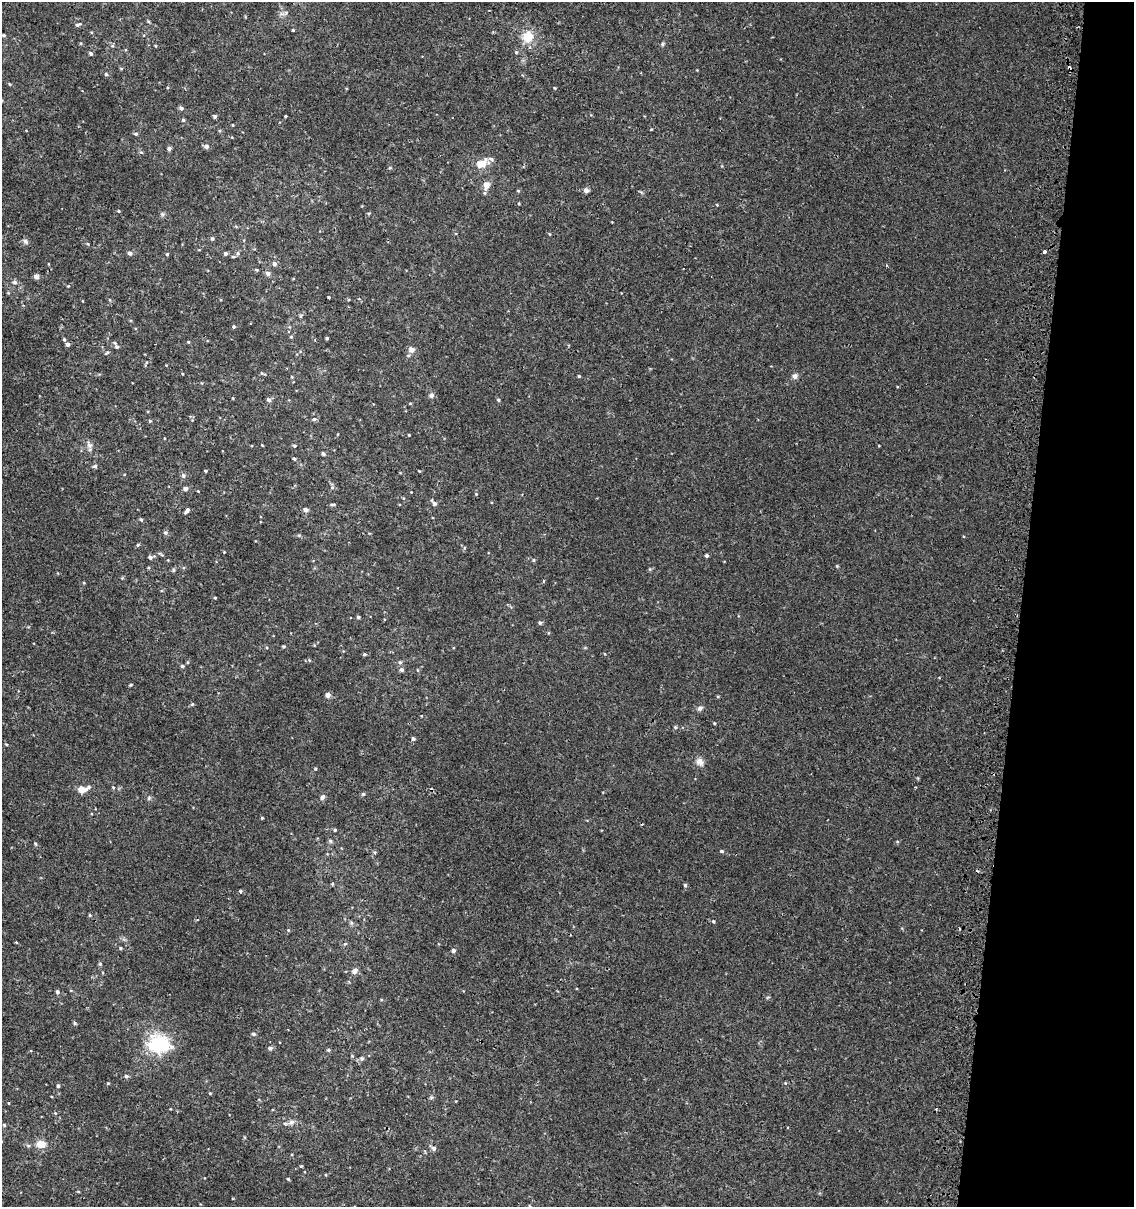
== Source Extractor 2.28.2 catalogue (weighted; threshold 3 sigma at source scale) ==
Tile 8 of 4 x 4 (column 4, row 2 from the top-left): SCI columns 3661-4792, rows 2448-3652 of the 5119 x 4893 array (HDU 1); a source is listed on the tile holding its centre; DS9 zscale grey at full resolution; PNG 1136 x 1209 px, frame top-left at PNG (2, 2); no overlay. Shown black and unused: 10% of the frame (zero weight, under 2 of 3 exposures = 3% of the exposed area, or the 3 px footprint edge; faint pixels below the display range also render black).
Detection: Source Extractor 2.28.2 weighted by HDU 2 'WHT'; one run over the whole footprint, this tile lists its part. Background 0.00112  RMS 0.0027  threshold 0.0119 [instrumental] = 3 sigma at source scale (4.5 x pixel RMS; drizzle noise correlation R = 1.50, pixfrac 1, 0.0396/0.0396 arcsec/px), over >= 5 px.
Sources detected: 151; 3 cosmic-ray / hot-pixel residue — not listed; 2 inside a brighter listed object's ellipse — not listed separately; the other 146 listed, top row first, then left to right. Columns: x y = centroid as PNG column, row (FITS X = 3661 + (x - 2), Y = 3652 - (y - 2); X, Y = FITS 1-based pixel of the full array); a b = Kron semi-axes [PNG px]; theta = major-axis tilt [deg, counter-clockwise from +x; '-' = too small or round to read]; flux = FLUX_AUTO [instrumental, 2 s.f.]
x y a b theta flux
286 12 6 4 0 0.51
78 25 8 4 22 0.47
293 30 3 3 - 0.27
4 35 4 3 - 0.34
528 37 15 14 - 4.3
662 44 6 5 - 0.39
516 52 4 4 - 0.35
91 54 5 4 - 0.5
106 74 4 4 - 0.37
181 108 5 4 - 0.64
215 116 4 4 - 0.53
285 116 3 3 - 0.47
183 120 4 4 - 0.34
233 125 4 2 - 0.17
651 129 3 3 - 0.2
136 134 5 4 - 0.36
206 146 5 5 - 0.92
169 148 4 4 - 0.75
491 159 8 5 -17 0.54
482 164 10 7 30 3.9
486 185 8 6 77 2.4
586 190 5 4 - 1.2
518 191 4 4 - 0.27
519 203 4 3 - 0.23
717 205 4 3 - 0.2
119 211 4 4 - 0.23
162 214 6 4 -72 0.39
549 234 5 3 - 0.22
212 239 5 4 - 0.44
25 241 8 6 -46 0.64
88 244 5 3 - 0.24
1044 251 3 3 - 1.3
130 253 5 5 - 0.69
225 253 4 4 - 0.59
238 253 6 6 - 0.52
167 254 4 4 - 0.26
274 264 6 5 - 0.86
886 265 4 2 - 0.28
268 273 6 5 - 0.97
36 277 4 4 - 1.6
14 282 6 6 - 0.61
329 297 3 2 - 0.25
359 299 4 4 - 0.27
301 316 6 4 -71 0.32
234 327 5 4 - 0.33
291 337 4 4 - 0.28
327 338 3 3 - 0.36
64 339 4 4 - 0.33
188 342 4 3 - 0.25
68 345 5 4 - 0.67
117 346 8 6 -55 0.59
411 350 7 7 - 1.4
107 353 6 3 28 0.3
262 373 7 4 -9 0.34
579 376 4 3 - 0.3
795 376 8 7 - 0.83
431 395 7 6 - 0.62
233 398 4 3 - 0.18
268 400 5 5 - 0.84
498 400 5 4 - 0.37
410 403 4 3 - 0.21
314 419 6 5 - 0.47
150 421 4 4 - 0.28
409 435 3 2 - 0.22
89 445 10 7 -62 0.91
294 446 5 5 - 0.35
323 454 5 4 - 0.36
294 459 4 3 - 0.4
95 466 6 4 14 0.45
206 471 4 3 - 0.27
183 476 6 6 - 0.64
185 489 4 4 - 0.97
198 491 3 3 - 0.14
476 494 4 4 - 0.21
434 503 7 4 -47 0.85
333 504 8 3 0 0.34
187 510 5 3 - 2.1
306 510 5 4 - 1.1
141 520 5 4 - 0.34
165 532 5 5 - 0.46
299 535 6 4 18 0.28
138 545 5 4 - 0.31
224 552 3 3 - 0.16
707 555 4 4 - 0.52
150 557 5 5 - 0.63
534 560 4 4 - 0.34
174 570 6 4 -90 0.35
215 598 3 3 - 0.23
358 617 4 3 - 0.42
540 623 5 4 - 0.46
284 646 5 3 - 0.32
364 654 5 4 - 0.34
400 662 6 5 - 0.46
182 666 5 4 - 0.37
401 669 6 6 - 0.51
131 685 5 3 - 0.27
328 695 6 6 - 0.85
192 704 5 4 - 0.3
700 708 8 6 36 0.66
714 723 4 3 - 0.25
675 727 5 4 - 0.32
413 739 4 4 - 0.56
6 744 4 3 - 0.24
700 762 12 9 -54 1.4
315 769 4 4 - 0.26
113 787 5 3 - 0.2
82 789 10 8 5 2.2
363 794 5 5 - 0.36
322 797 8 6 69 0.71
149 798 6 4 71 0.33
262 818 4 3 - 0.25
335 830 4 4 - 0.29
330 841 6 4 -89 0.38
35 844 5 4 - 0.3
722 851 5 4 - 0.4
375 852 6 4 -90 0.31
332 884 4 4 - 0.25
685 885 5 5 - 0.34
240 891 3 3 - 0.73
90 915 4 4 - 0.3
713 921 4 4 - 0.34
16 942 3 2 - 0.22
120 948 5 4 - 0.32
453 950 4 4 - 0.76
100 964 5 5 - 0.3
354 971 7 6 - 1.1
57 992 5 4 - 0.64
75 1023 5 4 - 0.31
253 1034 5 4 - 0.43
159 1045 21 16 -10 17
270 1048 6 4 -15 0.62
328 1050 4 4 - 0.39
362 1058 6 6 - 0.53
126 1076 5 5 - 0.5
785 1083 5 4 - 0.24
58 1086 5 4 - 0.37
210 1093 5 3 - 0.22
8 1103 4 3 - 0.17
936 1108 3 2 - 0.26
291 1122 8 7 - 0.9
4 1125 4 4 - 0.28
41 1144 11 9 -6 2.5
434 1148 6 5 - 0.69
301 1166 4 4 - 0.22
288 1179 4 3 - 0.26
78 1191 5 3 - 0.19
Unlisted compact peaks at least as high as the median listed source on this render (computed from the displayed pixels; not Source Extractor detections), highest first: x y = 108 1083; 554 88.